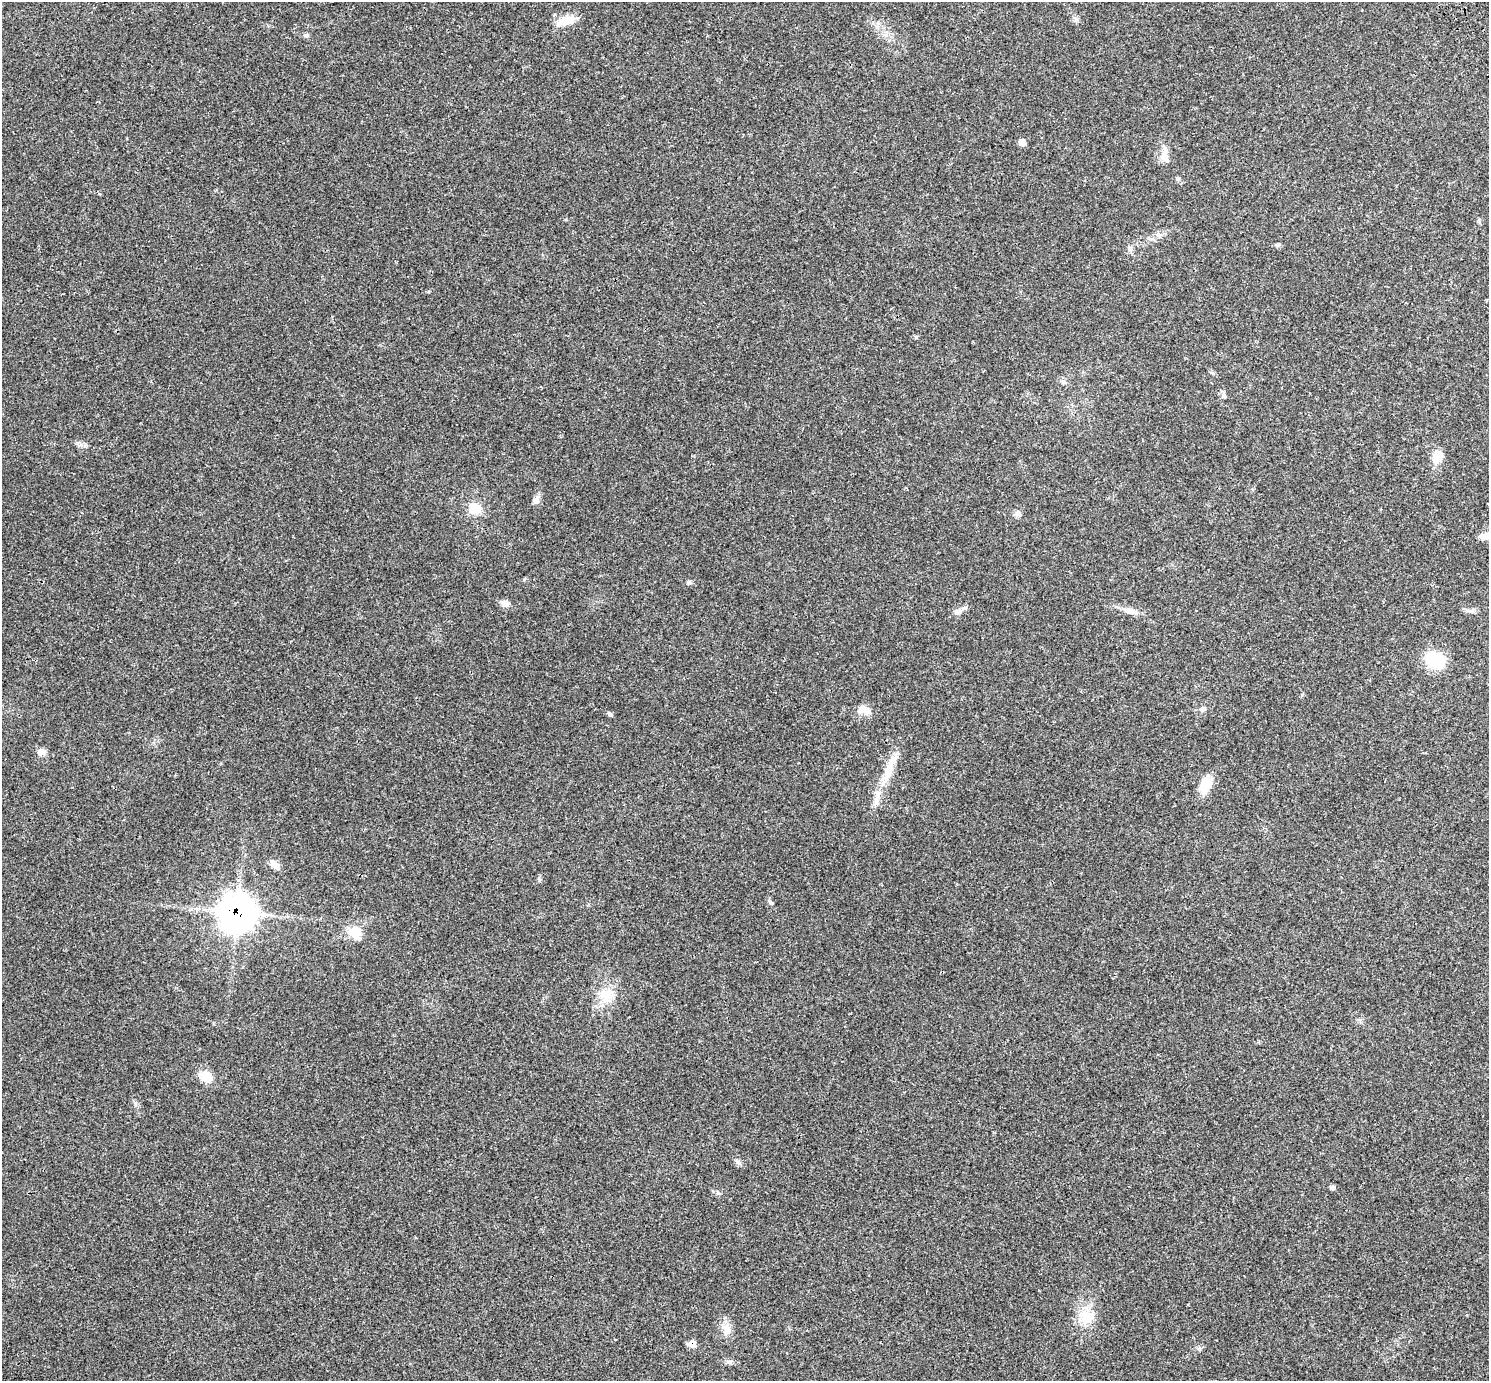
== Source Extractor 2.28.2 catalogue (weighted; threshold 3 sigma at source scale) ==
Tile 10 of 4 x 4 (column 2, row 3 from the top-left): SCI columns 1619-3105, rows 1686-3064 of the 6217 x 6189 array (HDU 1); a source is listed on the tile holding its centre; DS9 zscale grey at full resolution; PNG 1491 x 1383 px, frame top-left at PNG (2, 2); no overlay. Shown black and unused: <1% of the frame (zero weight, under 3 of 4 exposures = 9% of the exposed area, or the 3 px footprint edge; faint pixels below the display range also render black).
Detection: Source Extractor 2.28.2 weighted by HDU 2 'WHT'; one run over the whole footprint, this tile lists its part. Background 0.0414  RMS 0.0038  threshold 0.017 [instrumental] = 3 sigma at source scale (4.5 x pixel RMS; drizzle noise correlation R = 1.50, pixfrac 1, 0.0396/0.0396 arcsec/px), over >= 5 px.
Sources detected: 38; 1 inside a brighter listed object's ellipse — not listed separately; the other 37 listed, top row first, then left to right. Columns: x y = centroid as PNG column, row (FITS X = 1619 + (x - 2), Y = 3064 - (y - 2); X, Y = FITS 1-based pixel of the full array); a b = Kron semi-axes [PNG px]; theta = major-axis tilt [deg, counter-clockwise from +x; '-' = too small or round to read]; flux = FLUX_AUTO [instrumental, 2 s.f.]
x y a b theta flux
566 20 26 11 19 5.4
306 35 7 5 12 0.82
1022 142 7 7 - 2.3
1164 156 20 11 88 3.5
1178 179 6 4 -45 0.62
1277 244 7 5 6 0.67
1130 249 7 4 -19 0.68
1223 395 9 6 -60 1
1437 458 18 11 56 4.5
536 500 10 8 68 1.6
475 509 15 13 -34 6.1
1018 513 9 7 8 1.2
1485 536 16 8 13 3.6
689 582 6 5 - 0.62
504 603 11 8 -44 2
1130 611 26 6 -11 3
958 612 11 7 12 1.8
1435 660 27 20 -31 12
1202 709 11 6 16 1.2
863 710 18 11 -7 3.2
610 714 7 5 -38 0.74
42 752 11 8 4 1.7
888 769 20 11 68 5.7
1205 785 22 11 69 6.6
876 799 12 4 82 1.8
274 864 14 7 -43 2.2
770 902 7 4 -20 0.6
238 912 15 15 - 330
355 932 17 16 - 6.6
607 995 23 18 15 8.1
206 1076 15 11 -43 5.2
737 1161 11 4 -50 0.96
1332 1187 7 6 - 0.78
1086 1316 23 17 -2 6.9
726 1329 17 11 -88 3.6
692 1344 10 8 3 2.2
729 1362 9 5 8 1.1
Overlapping masked pixels (flux is a lower limit): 2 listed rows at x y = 238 912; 692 1344
Isophote crosses this tile's border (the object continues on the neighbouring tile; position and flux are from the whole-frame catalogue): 1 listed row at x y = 1485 536
Unlisted compact peaks at least as high as the median listed source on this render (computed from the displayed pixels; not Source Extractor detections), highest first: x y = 524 579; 916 337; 1199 1349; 718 1193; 539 880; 77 443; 85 446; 1471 611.